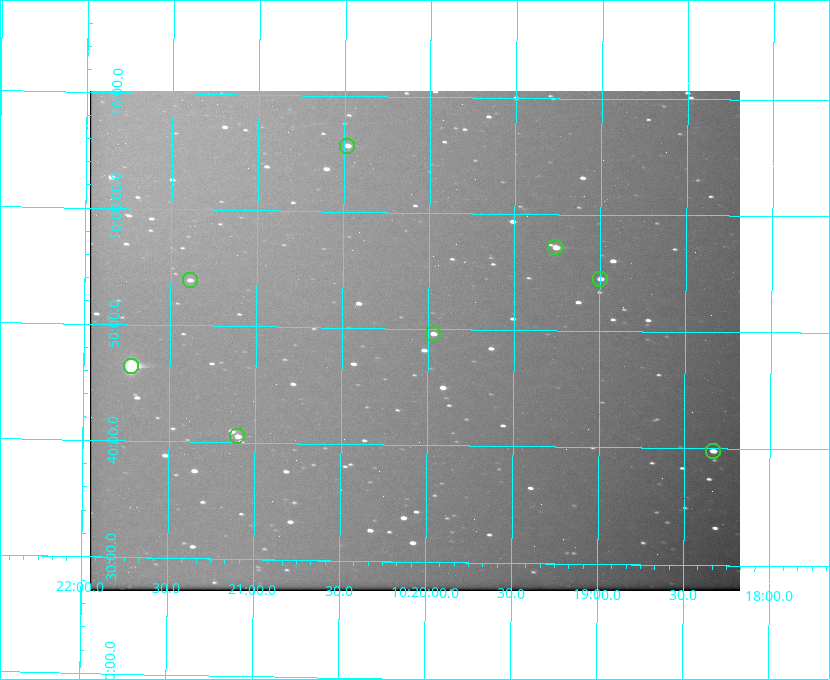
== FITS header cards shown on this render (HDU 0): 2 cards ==
NAXIS1  =                  650 / Width of table row in bytes
NAXIS2  =                  500 / Number of rows in table

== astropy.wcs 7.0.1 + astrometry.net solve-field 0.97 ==
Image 650 x 500 px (HDU 0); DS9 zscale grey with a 90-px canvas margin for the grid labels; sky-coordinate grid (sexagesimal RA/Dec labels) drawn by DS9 from the SOLVED WCS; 8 Tycho-2 reference stars matched to detected sources circled (green)
Header WCS: none
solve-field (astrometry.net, Tycho-2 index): SOLVED blind (the file carries no WCS)
Solved WCS: RA---TAN-SIP/DEC--TAN-SIP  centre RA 10:20:05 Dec -09:49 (155.02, -9.82 deg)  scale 5.16 arcsec/px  FOV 55.9' x 43.0'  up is +179 deg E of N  parity flipped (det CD > 0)
(file carries no celestial WCS; the grid is the blind solution)
Tycho-2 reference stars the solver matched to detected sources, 8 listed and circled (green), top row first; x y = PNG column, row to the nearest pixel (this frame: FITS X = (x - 90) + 1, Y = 500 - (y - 91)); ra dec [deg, ICRS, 3 dp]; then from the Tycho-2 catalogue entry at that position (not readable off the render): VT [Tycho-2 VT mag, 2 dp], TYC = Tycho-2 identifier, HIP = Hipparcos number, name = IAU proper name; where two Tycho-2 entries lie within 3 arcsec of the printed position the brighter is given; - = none
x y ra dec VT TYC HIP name
347 146 155.120 -10.095 10.96 5493-78-1 - -
555 247 154.815 -9.952 9.91 5490-258-1 50532 -
600 279 154.750 -9.908 10.76 5490-212-1 - -
190 280 155.347 -9.899 11.51 5490-199-1 - -
433 334 154.992 -9.826 10.90 5490-153-1 - -
131 366 155.431 -9.774 8.41 5490-124-1 50747 -
237 436 155.275 -9.676 10.79 5490-27-1 - -
713 451 154.583 -9.663 10.90 5490-13-1 - -